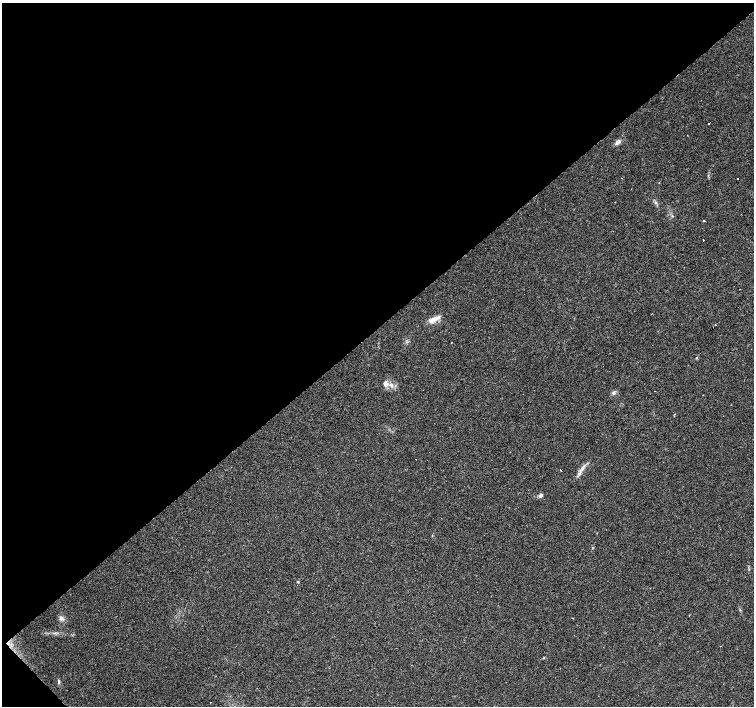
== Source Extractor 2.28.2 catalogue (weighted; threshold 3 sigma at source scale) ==
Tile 5 of 4 x 4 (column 1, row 2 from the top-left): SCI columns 1-1504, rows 3024-4431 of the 6014 x 5982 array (HDU 1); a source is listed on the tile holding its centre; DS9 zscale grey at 2 x 2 block average (1 PNG px = mean of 2 x 2 image px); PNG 756 x 708 px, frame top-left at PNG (2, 3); no overlay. Shown black and unused: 47% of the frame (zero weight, under 3 of 4 exposures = <1% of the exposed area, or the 3 px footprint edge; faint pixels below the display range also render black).
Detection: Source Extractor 2.28.2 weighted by HDU 2 'WHT'; one run over the whole footprint, this tile lists its part. Background 0.0896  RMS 0.0057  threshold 0.0256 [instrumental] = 3 sigma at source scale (4.5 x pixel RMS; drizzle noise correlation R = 1.50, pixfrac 1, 0.0396/0.0396 arcsec/px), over >= 5 px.
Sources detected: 22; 4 cosmic-ray / hot-pixel residue — not listed; the other 18 listed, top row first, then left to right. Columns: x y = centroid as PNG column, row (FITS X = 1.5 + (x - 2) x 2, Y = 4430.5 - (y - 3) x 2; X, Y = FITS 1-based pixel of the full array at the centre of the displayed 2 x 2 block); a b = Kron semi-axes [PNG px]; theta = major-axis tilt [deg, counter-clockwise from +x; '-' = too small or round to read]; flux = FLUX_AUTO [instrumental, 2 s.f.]
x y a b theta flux
618 142 8 4 42 4.9
737 179 2 2 - 1
741 214 2 2 - 0.89
703 221 2 2 - 0.78
703 240 2 2 - 2.8
434 319 14 5 26 12
715 325 2 2 - 2.7
697 358 3 2 - 1.1
385 383 7 6 - 6.5
613 393 5 5 - 3
231 467 2 2 - 0.61
582 469 14 4 54 7
560 470 2 2 - 2.8
540 495 5 4 - 3.6
592 548 3 2 - 0.84
298 582 3 2 - 1.1
61 618 4 4 - 4.1
59 681 6 3 -89 2.2
Diffuse or blended objects may show on this block-average render without a row.